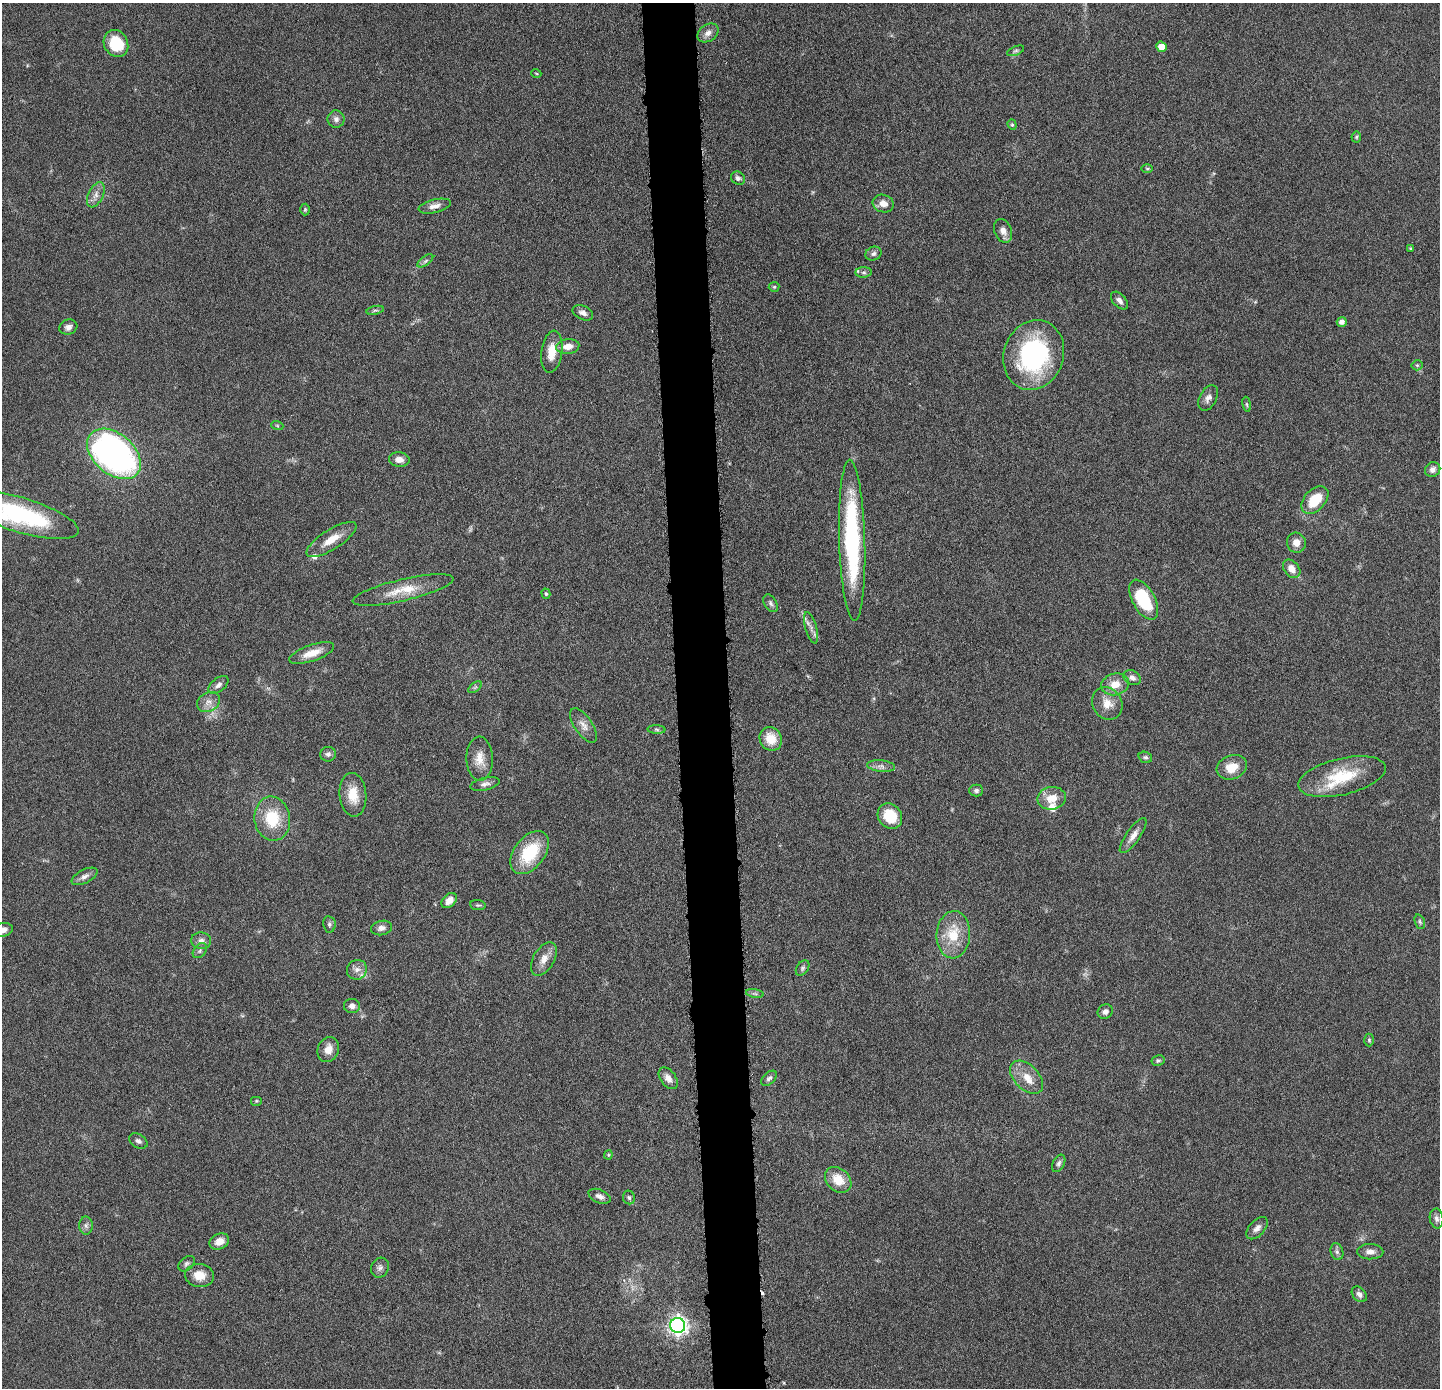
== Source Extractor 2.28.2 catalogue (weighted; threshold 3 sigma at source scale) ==
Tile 5 of 3 x 3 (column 2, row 2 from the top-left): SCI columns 1438-2875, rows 1450-2835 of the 4313 x 4285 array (HDU 1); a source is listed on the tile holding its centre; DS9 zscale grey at full resolution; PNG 1442 x 1390 px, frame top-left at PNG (2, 3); each listed source drawn as its Kron ellipse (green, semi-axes under 4 px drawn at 4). Shown black and unused: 4% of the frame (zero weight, under 4 of 8 exposures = <1% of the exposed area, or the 3 px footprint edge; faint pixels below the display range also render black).
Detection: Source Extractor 2.28.2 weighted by HDU 2 'WHT'; one run over the whole footprint, this tile lists its part. Background 0.132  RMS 0.0055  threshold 0.0224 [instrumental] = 3 sigma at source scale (4.09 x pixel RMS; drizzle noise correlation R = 1.36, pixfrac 0.8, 0.05/0.05 arcsec/px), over >= 5 px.
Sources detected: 114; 1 cosmic-ray / hot-pixel residue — neither listed nor drawn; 3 inside a brighter listed object's ellipse — not listed separately; the other 110 listed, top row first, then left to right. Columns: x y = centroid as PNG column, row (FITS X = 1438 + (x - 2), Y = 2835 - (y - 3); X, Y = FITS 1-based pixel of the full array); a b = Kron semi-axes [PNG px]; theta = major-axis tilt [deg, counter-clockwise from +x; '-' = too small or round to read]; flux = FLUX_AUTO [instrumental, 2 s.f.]
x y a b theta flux
708 33 11 8 36 3
116 43 14 12 -61 19
1161 47 5 5 - 7.1
1016 51 9 4 21 1
536 73 5 3 - 0.42
336 119 8 8 - 2.1
1012 125 5 4 - 0.73
1356 137 5 5 - 0.67
1147 169 6 4 -1 0.7
738 178 7 6 - 1.7
96 195 13 7 66 3.2
883 204 11 8 -16 4.1
435 206 16 6 14 3.6
305 210 6 5 - 0.67
1003 231 12 8 -68 3.1
1411 249 4 3 - 0.86
873 254 8 6 25 1.6
425 261 9 4 36 1.2
864 272 8 5 5 1.3
774 287 5 5 - 0.67
1119 301 10 6 -47 2.2
375 310 9 3 13 0.86
583 313 11 6 -25 2.3
1342 322 5 4 - 2.5
68 327 9 7 19 2.2
568 347 11 7 7 4.8
552 352 21 10 82 8.3
1034 355 35 30 71 70
1417 365 5 5 - 0.77
1208 398 14 8 61 2.8
1247 404 8 4 -81 0.82
277 425 6 4 -19 0.58
114 454 31 20 -40 190
399 460 10 7 -6 3.1
1433 470 8 7 - 2.2
1315 500 16 10 47 14
19 514 63 17 -17 71
332 539 29 10 32 8.2
852 540 80 13 -88 73
1296 543 10 9 - 3.7
1292 569 10 7 -51 5.1
403 590 52 11 13 13
546 594 5 4 - 0.73
1144 600 22 11 -61 27
771 603 9 6 -59 1.5
811 628 16 5 -74 2.7
312 653 23 8 19 7.1
1132 678 9 7 -26 2.1
1115 684 14 10 13 6.4
218 685 11 6 39 2.3
475 687 8 4 37 0.96
208 702 12 9 32 3.7
1107 704 17 14 -56 6.6
583 725 20 9 -56 4.1
657 729 9 4 -2 1.1
771 739 12 11 - 9.1
328 754 8 7 - 1.6
1145 757 7 5 -21 1
480 759 22 13 -88 7.1
881 766 14 5 -6 2.4
1232 767 15 11 20 8
1342 777 45 18 13 24
485 784 15 6 12 2.3
976 791 7 6 - 1.5
353 795 22 13 -85 10
1052 798 14 11 9 6.9
890 816 13 11 -53 15
272 819 22 18 -81 19
1133 836 21 7 54 3.9
530 853 24 15 52 26
84 876 14 6 27 2.5
449 901 9 6 42 4.1
478 905 8 5 -6 0.87
1420 922 7 5 -71 0.95
329 924 8 6 -80 1.3
381 928 10 7 13 2.7
3 930 10 6 12 2.8
953 935 24 16 86 16
201 941 10 8 -7 2.8
200 951 8 6 51 1.4
544 959 18 10 60 5.1
803 968 8 5 54 1.2
357 970 10 9 - 3.3
755 993 9 4 -9 1.1
352 1006 8 7 - 2.6
1105 1012 8 7 - 2.2
1369 1040 6 4 -89 0.78
328 1049 13 10 68 5.1
1158 1061 6 5 - 1
1027 1077 20 12 -45 8
668 1078 12 7 -54 3.3
769 1078 9 5 43 1.5
256 1101 6 5 - 0.77
138 1141 10 6 -32 1.7
608 1155 4 4 - 0.55
1059 1163 9 5 63 1.4
838 1180 15 11 -43 9.5
600 1196 12 6 -23 2.4
629 1198 7 6 - 1.1
1437 1218 10 6 -81 1.9
86 1225 9 6 -89 1.8
1257 1228 13 7 47 2.8
219 1241 10 7 23 4.4
1337 1252 8 6 -74 1.5
1370 1252 13 7 -1 3
187 1264 9 6 41 1.4
380 1268 10 8 62 2.1
199 1275 14 11 -7 7
1359 1294 9 6 -49 2.2
678 1326 7 7 - 230
Isophote crosses this tile's border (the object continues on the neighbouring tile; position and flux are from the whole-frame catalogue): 2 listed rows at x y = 19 514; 3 930